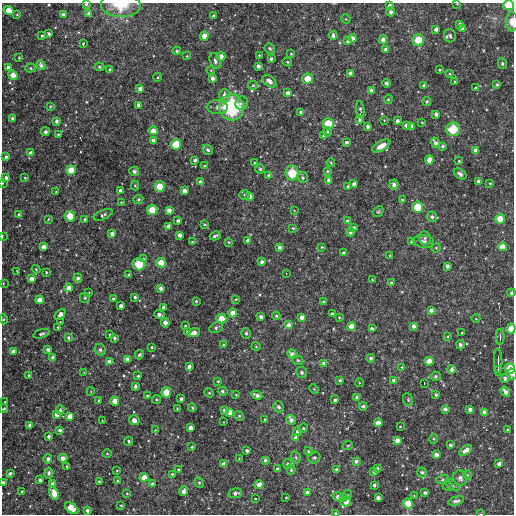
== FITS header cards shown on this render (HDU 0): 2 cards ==
NAXIS1  =                  512
NAXIS2  =                  512

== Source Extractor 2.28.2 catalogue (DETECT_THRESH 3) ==
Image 512 x 512 px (HDU 0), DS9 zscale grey, 1 PNG px = 1 image px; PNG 516 x 516 px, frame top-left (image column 1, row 512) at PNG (2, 3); each listed source drawn as its Kron ellipse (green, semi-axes under 4 px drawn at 4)
Background 3370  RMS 100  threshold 302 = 3 sigma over >= 5 px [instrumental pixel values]
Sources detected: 382; all 382 listed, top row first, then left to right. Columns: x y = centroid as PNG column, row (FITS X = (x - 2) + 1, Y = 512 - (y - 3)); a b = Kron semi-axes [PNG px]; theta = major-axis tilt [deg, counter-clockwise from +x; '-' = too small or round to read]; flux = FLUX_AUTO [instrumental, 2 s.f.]
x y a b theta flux
86 4 4 3 - 13000
457 4 2 2 - 4700
121 5 20 11 -3 170000
508 5 5 5 - 140000
390 6 4 4 - 40000
9 10 5 4 - 83000
391 12 4 4 - 23000
17 14 4 4 - 6900
63 14 3 3 - 26000
89 14 4 3 - 40000
213 16 3 3 - 13000
346 19 5 4 - 6000
512 22 9 6 -88 47000
460 24 4 3 - 22000
462 28 3 3 - 23000
436 29 4 3 - 28000
49 34 3 3 - 13000
333 35 4 3 - 29000
42 36 3 3 - 10000
204 36 4 4 - 92000
450 36 6 5 - 21000
352 38 4 4 - 42000
383 40 4 4 - 53000
418 40 6 6 - 150000
348 41 4 3 - 16000
83 44 3 2 - 12000
270 48 5 5 - 18000
386 49 4 4 - 21000
177 51 4 4 - 10000
291 54 4 4 - 7200
259 55 3 3 - 5900
187 56 3 3 - 6200
221 56 4 4 - 62000
19 58 3 2 - 7300
271 59 3 3 - 21000
215 61 8 5 -70 24000
287 62 5 3 - 9000
502 63 5 4 - 12000
41 65 5 4 - 28000
258 66 3 3 - 31000
8 67 3 3 - 32000
99 67 5 4 - 9700
30 68 5 4 - 11000
110 70 3 3 - 21000
211 70 4 4 - 6800
440 70 4 3 - 7100
351 73 4 4 - 45000
449 74 4 3 - 7100
13 75 5 4 - 81000
158 77 4 3 - 6500
213 78 4 3 - 36000
307 79 5 5 - 100000
270 81 8 5 -41 45000
455 81 3 3 - 5800
387 83 4 3 - 17000
253 85 5 4 - 11000
424 85 4 4 - 16000
497 85 3 3 - 12000
475 88 3 2 - 8800
140 89 4 3 - 38000
372 91 4 3 - 42000
288 93 4 4 - 37000
224 95 6 5 - 43000
388 99 5 4 - 8000
427 102 4 4 - 13000
242 103 7 6 - 25000
139 105 4 3 - 33000
50 106 4 3 - 7700
218 107 10 7 -1 36000
232 107 13 12 - 560000
360 110 8 3 -83 16000
301 112 4 4 - 18000
436 114 4 3 - 22000
12 118 4 3 - 10000
359 120 4 4 - 16000
384 120 3 2 - 4600
56 121 4 3 - 21000
397 121 4 3 - 24000
422 122 3 3 - 6300
328 124 5 5 - 150000
406 125 4 3 - 37000
411 126 4 4 - 53000
368 127 4 3 - 20000
453 129 7 7 - 170000
153 131 4 4 - 88000
45 132 4 4 - 25000
327 132 4 4 - 13000
58 134 4 3 - 9500
323 136 3 3 - 7000
153 140 4 4 - 27000
347 142 3 3 - 16000
435 143 5 3 - 31000
176 144 5 5 - 140000
381 146 10 5 29 57000
443 146 3 3 - 13000
208 150 5 4 - 15000
476 150 4 3 - 32000
31 153 4 3 - 33000
6 157 3 3 - 18000
195 160 3 3 - 18000
429 160 4 4 - 80000
459 161 3 3 - 7500
331 162 4 3 - 7900
254 163 3 3 - 7900
204 166 3 3 - 6000
260 169 4 4 - 11000
71 170 5 5 - 110000
134 171 5 4 - 24000
327 171 3 3 - 8200
292 173 7 6 - 190000
460 174 7 4 -33 25000
269 175 4 4 - 20000
6 178 4 3 - 34000
25 178 3 3 - 5900
303 178 5 5 - 12000
329 180 4 3 - 42000
479 181 4 3 - 31000
201 182 4 4 - 49000
2 183 3 2 - 5100
490 183 3 3 - 8000
354 184 4 3 - 27000
394 185 5 4 - 22000
135 186 5 4 - 7900
160 186 5 5 - 120000
348 187 3 3 - 21000
120 190 3 3 - 20000
184 191 4 3 - 45000
56 192 2 2 - 5000
244 195 5 4 - 11000
250 196 4 4 - 42000
138 199 5 4 - 8900
402 200 4 3 - 6500
121 202 2 2 - 4000
418 207 5 5 - 150000
152 210 5 5 - 130000
169 210 4 4 - 44000
294 210 3 3 - 5200
378 212 6 4 52 8700
19 214 3 3 - 25000
103 215 10 5 23 16000
70 216 5 5 - 120000
432 217 5 5 - 19000
48 219 3 2 - 5600
85 219 3 3 - 21000
500 219 5 4 - 110000
178 221 3 3 - 21000
347 221 3 3 - 13000
204 224 3 3 - 10000
169 226 4 3 - 37000
293 228 3 3 - 7600
353 228 4 4 - 20000
350 232 4 4 - 22000
112 234 4 3 - 32000
180 235 4 3 - 35000
2 236 3 2 - 4400
215 236 5 3 - 16000
425 238 7 5 -82 17000
192 241 4 3 - 7100
248 241 3 3 - 37000
424 241 10 6 -9 27000
229 242 4 4 - 7300
412 242 4 3 - 30000
43 247 4 4 - 47000
279 247 3 3 - 25000
322 247 3 3 - 6800
502 247 4 4 - 82000
436 248 5 4 - 8900
343 253 3 3 - 14000
390 256 3 3 - 9000
143 259 4 4 - 11000
262 262 4 3 - 27000
161 263 5 4 - 100000
139 264 6 6 - 160000
447 266 4 3 - 28000
36 269 4 3 - 7600
17 271 3 2 - 7400
46 272 3 3 - 8300
286 273 2 2 - 3900
129 275 4 3 - 7300
78 278 4 4 - 20000
31 279 4 4 - 51000
372 280 3 2 - 6500
3 283 3 3 - 4300
392 283 4 3 - 14000
69 288 4 4 - 54000
161 288 4 3 - 25000
89 292 4 2 - 4000
511 293 4 3 - 11000
135 297 3 3 - 14000
85 298 5 5 - 11000
113 299 4 3 - 11000
236 299 3 3 - 7500
40 300 4 4 - 69000
196 301 3 3 - 9300
323 301 4 2 - 5400
121 306 4 3 - 36000
163 307 3 3 - 17000
431 310 4 4 - 26000
233 313 4 4 - 78000
60 314 6 4 46 96000
333 314 3 3 - 30000
159 315 5 3 - 32000
276 316 4 3 - 9900
261 317 3 3 - 22000
302 317 4 3 - 44000
339 317 4 3 - 7400
3 319 5 3 - 6700
221 319 5 5 - 110000
476 319 4 3 - 5000
60 322 2 2 - 4500
165 323 4 4 - 46000
288 325 4 4 - 36000
185 326 3 3 - 10000
414 326 4 4 - 31000
58 327 4 3 - 7500
351 327 4 4 - 81000
216 328 7 5 27 19000
372 329 4 4 - 19000
511 329 5 4 - 95000
188 332 4 3 - 22000
194 333 6 4 21 44000
246 333 5 4 - 11000
462 333 3 3 - 7200
41 334 8 4 17 18000
110 335 3 3 - 12000
448 336 3 3 - 6000
500 337 8 2 90 8200
68 338 4 4 - 15000
114 338 3 3 - 17000
223 345 3 3 - 11000
460 345 4 3 - 14000
256 346 4 4 - 6500
151 347 3 3 - 9400
48 350 3 3 - 31000
100 350 6 5 - 18000
13 351 4 3 - 24000
292 354 5 4 - 44000
139 355 5 3 - 11000
53 357 4 3 - 37000
371 358 4 4 - 20000
127 360 4 4 - 57000
298 360 6 4 -23 12000
109 361 4 4 - 32000
429 361 4 4 - 81000
498 362 14 4 -90 19000
324 363 4 4 - 32000
189 366 4 3 - 31000
402 367 3 3 - 6300
510 368 5 5 - 130000
452 369 4 4 - 25000
498 369 4 3 - 7500
84 372 3 2 - 4600
301 372 5 5 - 17000
512 374 5 5 - 19000
28 375 4 3 - 9000
138 376 3 3 - 8500
435 376 5 4 - 13000
505 378 4 4 - 27000
340 380 3 3 - 15000
394 380 4 3 - 31000
218 381 4 4 - 7900
359 383 4 3 - 5000
424 383 3 2 - 7500
135 386 3 3 - 25000
314 389 5 3 - 6500
91 391 4 3 - 6400
223 391 5 4 - 14000
166 392 5 4 - 120000
505 392 5 3 - 36000
209 393 5 4 - 7800
436 394 3 3 - 18000
236 395 4 3 - 5300
257 395 5 3 - 35000
147 396 3 3 - 14000
357 397 3 3 - 28000
156 399 4 4 - 9300
181 399 3 3 - 15000
98 400 4 3 - 7900
335 400 4 3 - 15000
408 400 6 5 - 9700
115 401 4 4 - 83000
5 402 3 3 - 7100
363 406 4 4 - 12000
279 407 6 5 - 19000
177 408 2 2 - 6100
192 408 4 3 - 8600
4 409 4 3 - 9800
445 409 4 3 - 24000
470 409 3 3 - 31000
60 410 5 4 - 19000
225 410 4 4 - 29000
230 412 4 4 - 57000
484 412 4 4 - 60000
57 414 4 4 - 65000
70 416 4 4 - 67000
239 416 5 4 - 8000
134 420 5 5 - 29000
265 420 3 3 - 22000
291 420 5 4 - 37000
102 421 3 2 - 5500
223 422 3 2 - 4000
378 423 4 4 - 75000
30 425 3 3 - 25000
400 427 3 2 - 5900
190 428 4 4 - 56000
303 428 5 4 - 8500
60 430 3 3 - 20000
155 430 4 3 - 5400
507 430 3 3 - 12000
297 432 4 4 - 19000
49 436 3 3 - 17000
296 438 4 4 - 28000
434 439 5 3 - 7600
397 440 4 4 - 48000
129 441 4 4 - 11000
348 445 5 3 - 6800
450 445 3 3 - 24000
192 447 3 3 - 7500
466 450 7 4 34 52000
247 451 3 3 - 17000
309 451 4 4 - 11000
107 454 4 3 - 5100
436 455 4 3 - 52000
296 457 6 4 -70 12000
314 457 6 5 - 16000
63 458 4 4 - 63000
48 459 4 4 - 25000
239 459 4 3 - 5000
265 460 3 3 - 17000
356 461 4 4 - 25000
224 464 4 4 - 48000
287 464 5 4 - 23000
499 464 4 3 - 36000
67 466 3 3 - 9300
377 468 4 3 - 16000
178 469 4 4 - 8100
277 469 3 3 - 12000
117 470 4 2 - 5000
291 470 5 4 - 13000
337 470 3 3 - 28000
374 472 3 3 - 21000
422 472 5 4 - 15000
10 473 4 3 - 17000
49 473 5 4 - 18000
172 474 3 3 - 8300
467 475 5 3 - 7100
144 477 4 4 - 78000
460 478 7 7 - 23000
40 480 4 3 - 15000
442 480 6 4 19 11000
99 481 3 3 - 8700
117 481 4 3 - 6500
3 483 3 3 - 29000
199 483 5 4 - 11000
53 484 4 4 - 44000
152 484 3 3 - 15000
259 485 4 4 - 43000
374 485 3 3 - 18000
452 485 8 4 -36 15000
448 487 5 3 - 6200
22 491 3 2 - 4400
183 491 5 4 - 33000
54 493 7 4 -70 110000
127 493 3 2 - 5600
235 493 7 5 12 24000
307 493 4 4 - 30000
425 493 4 4 - 16000
347 495 5 3 - 7400
414 496 4 2 - 4900
286 497 3 2 - 4900
338 497 5 4 - 39000
255 498 3 2 - 18000
343 498 4 3 - 19000
378 498 4 3 - 32000
456 501 8 4 17 23000
346 502 5 4 - 65000
408 503 5 4 - 110000
121 505 4 3 - 6500
72 508 8 4 -37 160000
88 510 3 3 - 25000
336 513 3 3 - 13000
481 514 4 2 - 5000
At the frame edge (FLAGS 8, measured only in part): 14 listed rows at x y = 86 4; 457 4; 121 5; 508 5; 512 22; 2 183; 2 236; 3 283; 511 329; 512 374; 4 409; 3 483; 336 513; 481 514

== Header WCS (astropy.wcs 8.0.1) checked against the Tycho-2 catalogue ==
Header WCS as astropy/WCSLIB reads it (CRVAL/CRPIX/CD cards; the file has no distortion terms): RA---TAN/DEC--TAN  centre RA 14:07:09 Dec +12:16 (211.79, +12.27 deg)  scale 3.52 arcsec/px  FOV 30.0' x 30.0'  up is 0 deg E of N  parity normal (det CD < 0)
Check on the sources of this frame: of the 60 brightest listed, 9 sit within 5.1 arcsec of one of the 9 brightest Tycho-2 stars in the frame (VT <= 12.37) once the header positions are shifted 2.41 arcsec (0.98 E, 2.20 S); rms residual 1.70 arcsec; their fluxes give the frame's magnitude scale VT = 25.07 - 2.5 log10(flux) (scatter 0.13 mag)
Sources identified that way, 9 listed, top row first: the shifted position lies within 5.1 arcsec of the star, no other Tycho-2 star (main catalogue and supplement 1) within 10.2 arcsec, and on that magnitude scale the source's flux lands within +1.5 / -3 mag of the star's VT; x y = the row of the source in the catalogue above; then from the Tycho-2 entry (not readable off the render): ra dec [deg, ICRS J2000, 3 dp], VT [Tycho-2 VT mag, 2 dp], TYC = Tycho-2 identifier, HIP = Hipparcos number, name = IAU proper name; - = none
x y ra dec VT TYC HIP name
508 5 211.536 +12.519 12.37 907-965-1 - -
418 40 211.626 +12.486 12.09 904-73-1 - -
232 107 211.812 +12.420 9.57 904-103-1 - -
453 129 211.591 +12.399 11.50 904-76-1 - -
176 144 211.867 +12.384 12.31 904-62-1 - -
292 173 211.752 +12.356 11.95 904-45-1 - -
418 207 211.626 +12.323 12.26 904-7-1 - -
139 264 211.905 +12.268 11.47 904-12-1 - -
166 392 211.877 +12.142 12.37 904-293-1 - -